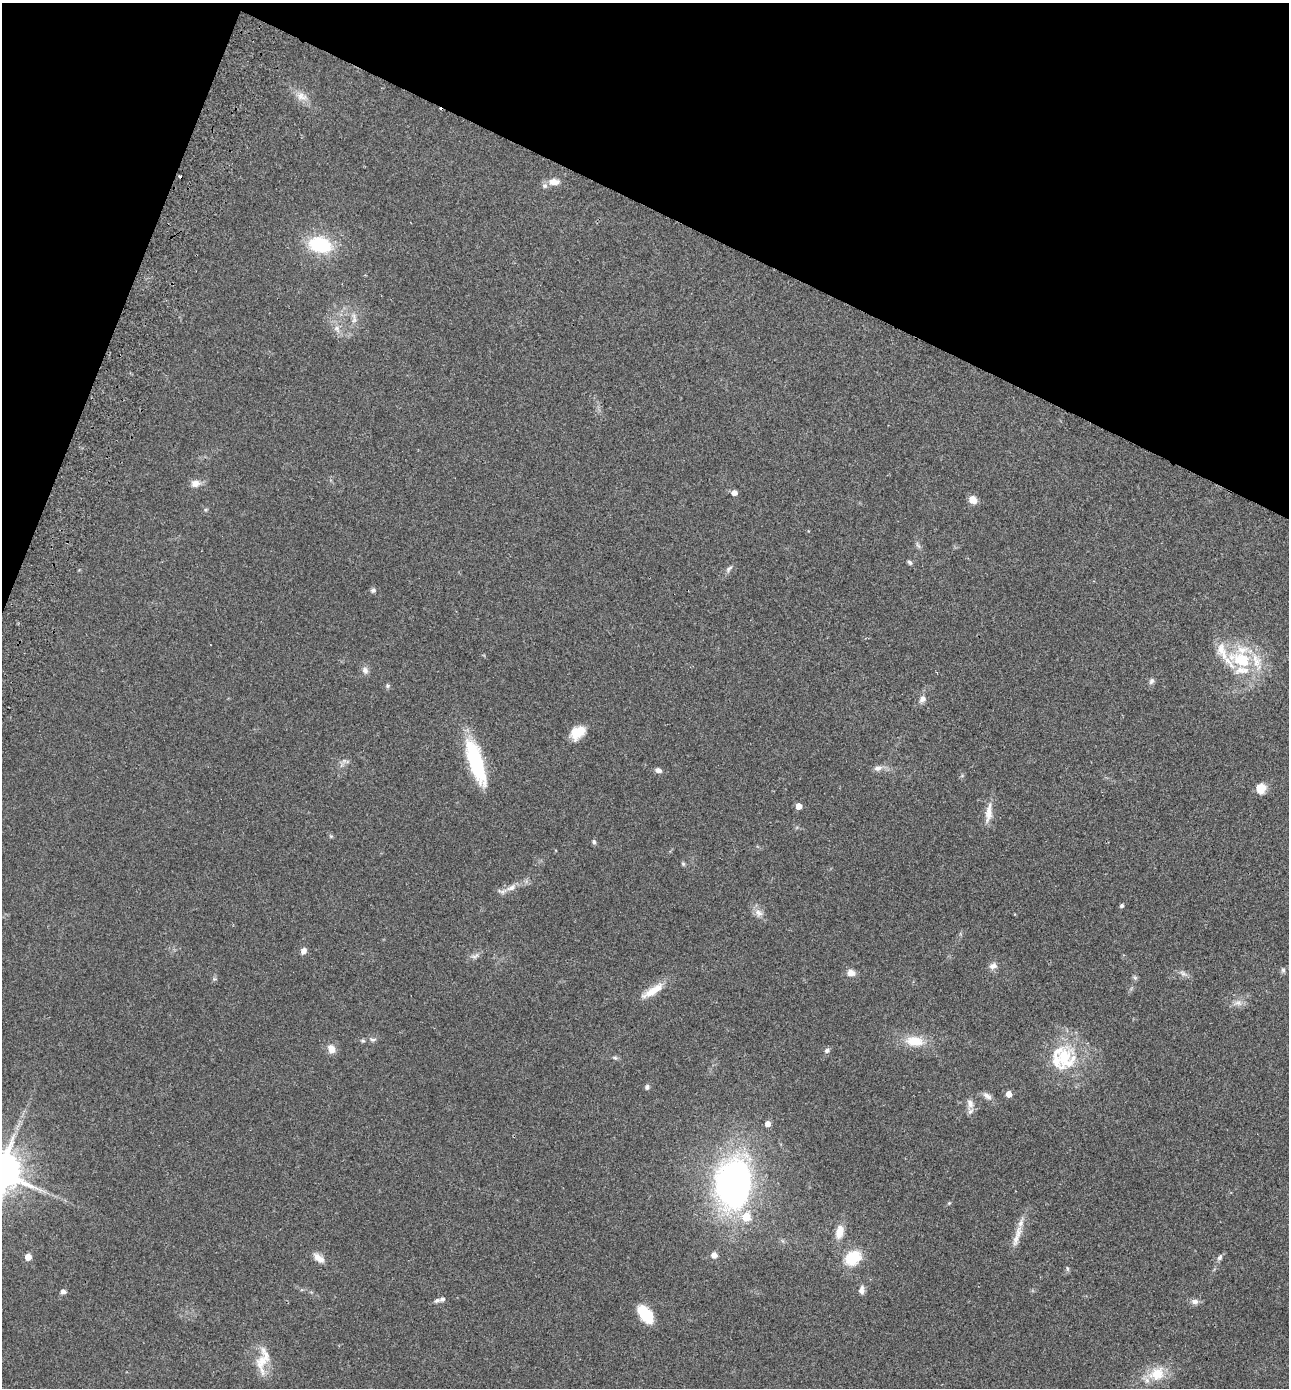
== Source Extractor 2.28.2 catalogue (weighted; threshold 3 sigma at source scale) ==
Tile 2 of 4 x 4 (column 2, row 1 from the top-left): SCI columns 1483-2769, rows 4191-5576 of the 5672 x 5603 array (HDU 1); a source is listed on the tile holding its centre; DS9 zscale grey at full resolution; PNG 1291 x 1390 px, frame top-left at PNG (2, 3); no overlay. Shown black and unused: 20% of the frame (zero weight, under 2 of 3 exposures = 3% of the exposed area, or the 3 px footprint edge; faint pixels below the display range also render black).
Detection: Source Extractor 2.28.2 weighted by HDU 2 'WHT'; one run over the whole footprint, this tile lists its part. Background 0.0859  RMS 0.0077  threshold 0.0346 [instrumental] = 3 sigma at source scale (4.5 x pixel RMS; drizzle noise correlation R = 1.50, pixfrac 1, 0.05/0.05 arcsec/px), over >= 5 px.
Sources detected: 82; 2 cosmic-ray / hot-pixel residue — not listed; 10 inside a brighter listed object's ellipse — not listed separately; the other 70 listed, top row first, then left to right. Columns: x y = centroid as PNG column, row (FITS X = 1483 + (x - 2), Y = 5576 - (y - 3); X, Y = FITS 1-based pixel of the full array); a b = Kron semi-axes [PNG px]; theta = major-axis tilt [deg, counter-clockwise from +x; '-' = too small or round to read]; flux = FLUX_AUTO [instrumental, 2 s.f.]
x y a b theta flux
302 96 16 10 -16 6.9
554 182 12 7 0 7.2
320 245 20 13 -14 51
354 320 10 6 73 3.2
337 329 11 7 -52 4.4
195 483 12 10 10 5
734 493 5 5 - 4.8
973 500 7 6 - 8.9
918 545 12 3 -58 1.7
910 562 6 5 - 1.5
729 569 11 5 44 2.2
373 590 7 6 - 1.7
1241 660 34 19 -23 41
365 670 9 8 - 3.3
1151 681 8 6 71 2.1
387 686 7 5 -83 1.2
922 699 8 7 - 4
578 732 16 11 37 15
344 761 7 4 -18 1.6
476 762 51 14 -72 59
878 768 13 7 11 3.6
658 770 8 6 -13 2.7
1261 788 12 11 - 8.7
798 806 5 4 - 7.8
989 813 28 8 83 8.5
331 836 6 4 18 0.92
594 842 7 5 -75 1.4
683 864 6 5 - 1.1
511 888 15 7 24 5.9
1122 905 4 4 - 1.8
758 913 13 9 -52 5.1
303 951 8 6 54 3.6
475 956 14 5 20 2.9
993 966 11 8 13 3.7
1283 970 7 5 -81 1.5
851 973 10 8 -11 4.9
1183 973 11 5 -30 2.7
1135 978 6 6 - 1.4
214 979 5 5 - 1.2
653 991 32 9 32 13
1238 1003 12 6 -3 3.6
372 1039 10 5 -8 2
363 1041 6 5 - 1.2
914 1041 23 13 -6 17
331 1049 10 8 -60 6.6
827 1050 7 6 - 2
615 1058 7 5 -17 1.4
1065 1058 42 31 -75 45
647 1087 6 5 - 1.8
1009 1094 5 4 - 7.6
987 1096 14 7 -38 3.8
970 1103 15 9 -74 5.3
768 1124 5 5 - 5.3
734 1183 44 30 85 270
949 1203 5 5 - 0.79
839 1232 16 9 75 9.5
1017 1236 37 7 72 9.2
714 1255 7 6 - 4.2
28 1257 5 5 - 10
1220 1257 9 6 58 2.1
319 1258 16 8 -37 5.9
853 1258 17 13 35 24
1067 1269 8 4 -81 1.2
862 1290 12 7 88 3.4
63 1292 7 5 -11 2.1
442 1299 7 6 - 1.9
1195 1301 10 7 0 3.5
646 1314 20 11 -52 23
262 1361 34 15 83 16
1157 1374 22 17 28 18